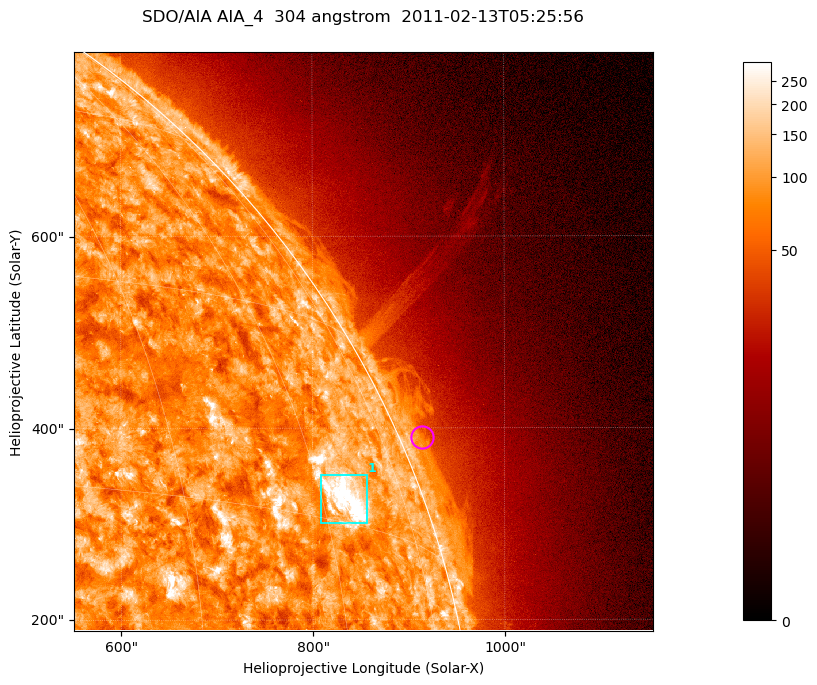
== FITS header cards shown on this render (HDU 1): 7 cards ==
TELESCOP= 'SDO/AIA '           / For AIA: SDO/AIA
INSTRUME= 'AIA_4   '           / For AIA: AIA_ATA1, AIA_ATA2, AIA_ATA3 or AIA_AT
WAVELNTH=                  304 / [angstrom] Wavelength
WAVEUNIT= 'angstrom'           / Wavelength unit: angstrom
DATE-OBS= '2011-02-13T05:25:56.124' / [ISO] Date when observation started; ISO 8
CTYPE1  = 'HPLN-TAN'           / CTYPE1; Typically HPLN
CTYPE2  = 'HPLT-TAN'           / CTYPE2; Typically HPLT

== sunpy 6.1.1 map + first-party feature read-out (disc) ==
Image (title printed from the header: SDO/AIA AIA_4  304 angstrom  2011-02-13T05:25:56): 1006 x 1006 px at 0.6 arcsec/px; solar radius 972 arcsec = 1619 px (partial field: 5.3% of the solar disc is inside the frame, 43% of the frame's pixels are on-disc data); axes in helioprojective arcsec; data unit not stated in the header (colour bar unlabelled)
Orientation: roll -0.132 deg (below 1 deg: not rotated)
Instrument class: DISC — disc imager (sunpy class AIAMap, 304 A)
Bright regions (active regions / flare kernels): reference = the on-disc median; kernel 9 px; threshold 5 sigma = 155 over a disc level ~88.9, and >= 1.15x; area >= 1012 px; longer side >= 12 px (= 7.2 arcsec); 1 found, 1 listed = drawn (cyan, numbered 1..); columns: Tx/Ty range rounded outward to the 2 arcsec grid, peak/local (2 s.f.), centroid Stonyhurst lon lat
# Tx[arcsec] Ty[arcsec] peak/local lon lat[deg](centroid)
1 808..856 300..352 6.7 +63 +17
Off-limb structures (1.02-1.3 R_sun): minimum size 400 px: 4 found; the strongest spans PA ~290..295 deg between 1.02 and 1.05 R_sun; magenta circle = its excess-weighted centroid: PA ~295 deg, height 1.02 R_sun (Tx ~914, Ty ~390 arcsec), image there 1.5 x the reference